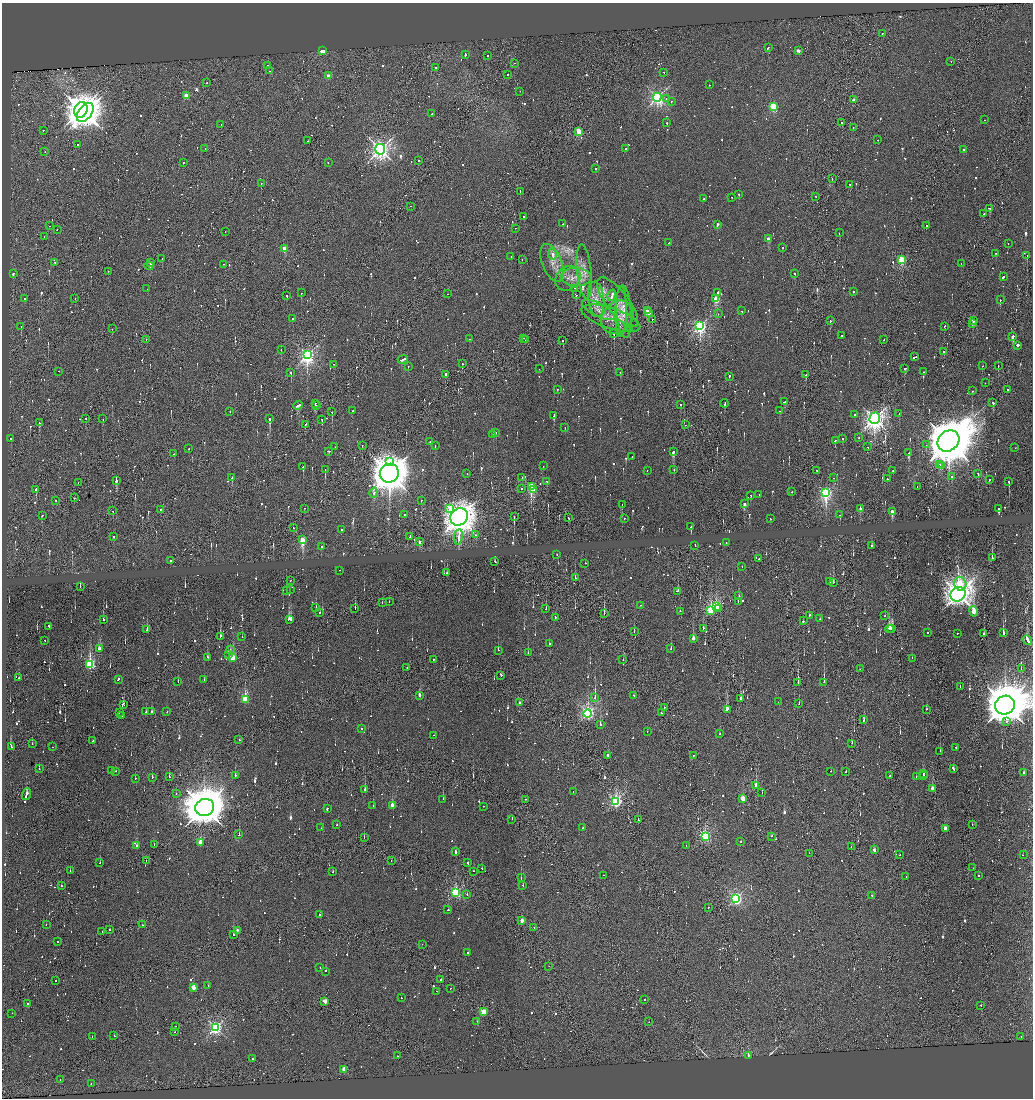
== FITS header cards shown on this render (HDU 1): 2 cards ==
NAXIS1  =                 2061
NAXIS2  =                 2192

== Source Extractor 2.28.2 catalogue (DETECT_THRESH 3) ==
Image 2061 x 2192 px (HDU 1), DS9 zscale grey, zoomed out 1/2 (1 PNG px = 2 x 2 image px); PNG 1035 x 1100 px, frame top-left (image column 1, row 2191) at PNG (2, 3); each listed source drawn as its Kron ellipse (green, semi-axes under 4 px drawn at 4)
Background 0.112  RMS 0.23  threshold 0.694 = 3 sigma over >= 5 px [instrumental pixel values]
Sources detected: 1693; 286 cannot appear on this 1/2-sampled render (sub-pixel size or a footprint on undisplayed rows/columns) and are neither listed nor drawn; of the other 1407, the 500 brightest by FLUX_AUTO listed and drawn (907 fainter detections omitted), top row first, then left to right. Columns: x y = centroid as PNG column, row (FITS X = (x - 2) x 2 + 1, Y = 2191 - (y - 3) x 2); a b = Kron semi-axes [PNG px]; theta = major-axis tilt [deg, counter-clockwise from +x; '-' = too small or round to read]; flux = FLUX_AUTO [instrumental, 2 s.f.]
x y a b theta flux
882 34 2 1 - 1700
768 47 3 2 - 1000
322 50 2 2 - 3900
798 51 2 2 - 530
465 55 2 2 - 2300
488 55 2 1 - 570
951 61 2 1 - 1300
515 63 2 1 - 400
268 65 2 1 - 1200
436 68 2 2 - 700
269 71 2 1 - 700
664 72 2 2 - 500
507 74 2 1 - 340
328 76 2 2 - 900
207 83 2 1 - 1000
709 85 2 2 - 470
520 91 2 2 - 430
187 96 2 2 - 1900
657 97 4 4 - 14000
666 99 2 2 - 460
853 100 2 2 - 440
671 101 2 2 - 420
773 106 3 3 - 4800
81 110 8 6 65 51000
85 112 11 6 52 54000
432 114 2 2 - 670
984 120 2 1 - 420
841 122 2 1 - 990
667 123 2 2 - 1600
221 125 2 2 - 440
853 128 2 1 - 1100
43 130 2 1 - 450
579 131 2 2 - 2900
878 140 2 1 - 950
307 141 2 1 - 440
78 145 2 2 - 360
205 148 2 1 - 380
626 148 2 1 - 690
380 149 5 5 - 27000
963 150 2 2 - 380
45 152 2 1 - 460
419 161 2 2 - 980
183 162 2 2 - 570
328 163 2 1 - 340
596 168 2 2 - 360
832 178 2 1 - 900
261 183 2 2 - 1000
850 184 2 2 - 800
520 191 2 1 - 360
739 194 2 1 - 370
816 196 2 2 - 670
732 197 2 2 - 410
704 199 2 2 - 380
410 206 2 1 - 340
990 208 3 2 - 1300
984 214 2 2 - 910
524 216 2 2 - 1300
563 224 2 1 - 430
717 224 2 2 - 380
49 226 2 1 - 550
926 226 2 1 - 450
515 228 2 2 - 380
57 230 2 1 - 420
225 231 2 1 - 470
839 233 2 1 - 1000
44 236 2 1 - 330
768 239 2 2 - 840
669 242 2 1 - 620
1008 244 2 2 - 480
782 247 2 2 - 790
284 248 2 2 - 1700
996 253 2 2 - 3600
552 254 6 2 -82 620
1027 255 2 1 - 1300
511 256 2 2 - 1000
162 259 2 1 - 900
522 259 2 1 - 820
901 259 3 2 - 4300
55 262 2 2 - 340
151 263 2 2 - 620
552 263 20 10 -68 590
961 263 2 2 - 400
224 264 2 2 - 490
149 266 4 2 - 2200
108 271 2 1 - 400
584 271 27 7 -83 560
13 273 2 2 - 2400
795 273 2 2 - 650
576 277 15 9 -4 620
1003 277 3 2 - 1000
568 278 14 11 40 500
574 288 2 2 - 380
147 289 2 1 - 370
853 291 2 1 - 1700
718 292 4 2 - 2100
301 293 2 2 - 590
447 294 2 2 - 380
576 295 2 2 - 380
612 295 6 2 73 2100
287 296 2 1 - 490
24 298 2 2 - 530
75 298 2 2 - 380
716 298 3 2 - 2500
596 299 18 8 -84 610
1000 300 2 2 - 1200
617 302 30 11 -52 740
598 310 18 6 -27 430
647 310 4 2 - 3800
742 311 2 2 - 410
621 312 25 5 89 450
624 312 26 7 -86 580
649 312 2 2 - 1400
718 314 2 1 - 1700
617 317 18 14 52 830
611 318 31 10 -18 880
292 319 2 2 - 750
652 319 2 1 - 550
973 320 2 2 - 580
830 321 2 1 - 2800
972 324 2 2 - 760
700 326 4 3 - 17000
944 326 2 2 - 560
21 327 2 2 - 500
629 328 2 2 - 350
112 329 2 1 - 540
614 334 2 1 - 1100
841 335 2 2 - 630
1013 336 3 2 - 710
524 338 2 1 - 330
146 339 2 1 - 440
469 339 2 2 - 330
525 340 2 1 - 430
563 340 2 2 - 720
884 340 2 1 - 680
1018 345 2 2 - 1200
281 349 2 1 - 3100
944 351 2 2 - 330
307 355 4 3 - 24000
915 357 4 2 - 1900
403 359 5 2 - 2200
334 364 2 2 - 480
462 364 2 1 - 1000
408 366 2 2 - 670
982 366 2 2 - 530
998 366 2 2 - 550
539 369 2 1 - 480
905 369 3 1 - 650
59 371 2 2 - 320
620 372 2 1 - 820
924 372 2 2 - 440
291 373 2 2 - 360
445 374 2 2 - 1300
806 375 2 1 - 550
729 376 3 2 - 890
985 383 2 1 - 710
557 389 2 2 - 380
1007 390 2 2 - 960
972 391 2 2 - 330
785 402 3 2 - 1200
315 403 2 2 - 540
725 403 4 2 - 2100
993 403 2 2 - 870
681 404 2 2 - 750
298 405 5 2 - 2500
316 405 2 1 - 600
230 411 2 1 - 670
352 411 2 1 - 480
779 411 2 2 - 1500
332 412 2 1 - 1300
899 414 2 1 - 420
554 415 4 2 - 1200
855 415 2 2 - 440
86 418 2 1 - 1400
875 418 6 5 - 31000
103 419 2 2 - 1200
270 419 3 2 - 2800
322 419 2 2 - 1600
39 423 3 1 - 1500
305 424 2 2 - 560
686 425 2 1 - 350
565 427 2 2 - 370
496 433 2 2 - 1100
493 435 2 2 - 580
11 438 2 2 - 320
858 438 2 2 - 450
843 439 2 1 - 530
835 441 2 2 - 930
948 441 12 9 43 300000
430 442 2 1 - 380
362 445 2 1 - 1000
926 445 2 1 - 580
435 446 2 2 - 730
335 447 2 1 - 400
868 447 2 1 - 470
1015 448 2 2 - 600
189 449 2 2 - 400
328 451 3 2 - 780
673 452 3 2 - 1200
909 453 3 2 - 1100
174 454 2 2 - 470
632 456 2 1 - 910
389 462 2 2 - 1400
940 464 2 1 - 620
942 465 2 2 - 380
543 466 2 1 - 510
303 467 2 2 - 1200
325 469 2 2 - 1700
647 470 2 2 - 970
674 470 2 2 - 1700
817 470 2 1 - 470
893 471 2 2 - 960
389 473 9 9 - 110000
978 473 2 2 - 900
467 474 2 2 - 1200
952 476 2 2 - 1200
232 477 3 2 - 820
522 477 2 2 - 350
834 478 2 2 - 340
887 479 2 1 - 1000
989 479 2 2 - 900
116 480 3 2 - 1300
547 481 2 1 - 560
1009 481 2 2 - 1700
78 482 2 1 - 410
531 486 3 2 - 6700
917 486 2 1 - 350
521 488 2 1 - 570
533 489 2 2 - 430
36 490 3 1 - 1100
792 492 2 1 - 570
826 492 4 3 - 17000
374 493 5 2 - 880
759 494 2 2 - 610
751 495 2 2 - 670
74 498 2 2 - 700
56 500 2 2 - 1300
421 500 2 2 - 1300
622 504 3 1 - 330
744 504 3 2 - 760
304 508 2 2 - 350
450 508 3 2 - 600
860 508 3 2 - 510
161 509 2 1 - 930
999 509 3 2 - 1400
113 511 2 1 - 480
892 512 3 2 - 1300
42 515 2 2 - 460
404 515 2 2 - 580
840 515 2 2 - 1500
459 517 9 8 - 63000
514 517 3 2 - 460
568 518 2 2 - 2300
624 518 2 2 - 480
770 519 2 2 - 400
691 527 2 1 - 1200
293 528 2 1 - 690
341 530 2 1 - 460
476 535 2 2 - 370
113 536 2 2 - 690
410 536 2 1 - 1000
458 537 8 2 82 890
303 540 4 2 - 3900
419 541 3 2 - 350
726 543 2 2 - 470
695 545 2 2 - 510
872 546 2 2 - 940
321 547 2 2 - 630
557 555 2 1 - 350
992 558 2 2 - 550
759 559 2 1 - 420
171 560 2 1 - 940
495 562 2 2 - 470
585 563 2 1 - 430
742 566 2 2 - 760
340 570 2 1 - 2900
447 573 3 2 - 650
575 578 2 2 - 1000
290 580 2 1 - 770
830 582 2 2 - 360
833 582 2 2 - 1200
960 584 7 6 - 1100
80 586 2 2 - 2000
286 590 2 2 - 970
290 590 2 1 - 330
678 591 3 2 - 430
958 594 8 7 - 52000
739 596 2 2 - 360
389 601 2 1 - 430
382 602 2 1 - 330
738 602 2 1 - 420
641 605 2 1 - 490
716 606 3 2 - 5200
316 607 2 2 - 630
355 609 2 1 - 630
546 609 2 1 - 500
718 609 2 1 - 490
680 611 2 1 - 400
710 611 4 2 - 4900
974 611 5 2 - 2300
320 613 2 1 - 360
604 614 2 1 - 1200
809 615 3 2 - 1100
885 616 2 1 - 1500
555 617 2 2 - 1700
289 619 4 3 - 1600
820 619 2 2 - 360
103 620 2 2 - 590
803 621 2 2 - 550
49 626 2 2 - 550
703 628 2 1 - 1300
892 628 3 2 - 1800
890 629 4 2 - 2900
147 630 2 2 - 740
634 631 2 2 - 1200
927 633 2 2 - 450
957 633 2 1 - 1800
1003 633 3 2 - 16000
984 634 2 2 - 580
220 636 2 2 - 2300
242 637 2 1 - 410
693 639 3 2 - 770
1027 640 5 2 - 16000
45 641 2 2 - 570
549 644 2 1 - 520
99 649 4 2 - 1400
671 649 2 2 - 800
230 650 2 2 - 370
498 650 2 2 - 450
528 653 2 2 - 380
228 654 2 2 - 820
207 657 2 2 - 900
233 658 3 2 - 3100
912 658 2 1 - 360
433 659 2 2 - 370
623 660 2 1 - 370
90 665 4 3 - 9100
407 667 2 1 - 420
860 669 2 1 - 590
1021 669 2 1 - 410
501 675 2 2 - 720
19 678 2 1 - 1100
118 679 2 2 - 1400
204 679 2 2 - 1500
178 681 2 1 - 360
824 682 2 2 - 5800
798 683 3 1 - 2800
960 686 2 2 - 370
420 695 2 2 - 530
634 695 2 2 - 820
595 697 2 2 - 6100
741 698 3 2 - 1200
245 699 3 2 - 4800
778 702 2 1 - 450
519 703 2 1 - 390
123 704 3 2 - 470
799 704 2 1 - 640
1005 705 10 9 - 210000
664 707 2 1 - 370
727 709 3 2 - 1800
927 709 2 2 - 650
146 712 2 2 - 690
151 712 2 2 - 1000
167 712 2 2 - 1300
119 713 2 1 - 330
588 713 4 3 - 10000
661 713 2 1 - 540
122 715 2 2 - 330
864 720 2 2 - 2000
1006 721 2 2 - 1600
600 724 2 2 - 830
361 729 2 2 - 410
647 732 2 1 - 380
720 734 2 2 - 610
434 735 2 1 - 920
239 740 2 1 - 420
93 741 2 2 - 430
852 743 2 1 - 410
32 744 2 2 - 390
11 747 2 1 - 560
53 747 2 1 - 370
956 747 2 2 - 490
940 751 2 2 - 320
608 755 2 2 - 410
693 755 2 2 - 430
39 769 2 1 - 1100
953 769 3 2 - 1700
111 771 2 1 - 710
115 771 2 1 - 470
831 771 2 2 - 490
846 772 2 2 - 540
1024 773 2 2 - 1500
923 774 2 2 - 340
924 775 2 1 - 1100
235 776 2 2 - 1200
889 776 2 1 - 680
916 776 2 2 - 400
152 777 2 1 - 580
169 777 2 2 - 790
135 778 2 2 - 370
756 786 3 2 - 1400
933 788 2 2 - 980
365 790 2 2 - 2200
573 791 2 2 - 430
762 792 2 2 - 470
26 794 6 2 72 3000
176 794 2 1 - 400
443 799 2 1 - 1500
526 799 2 1 - 400
743 799 3 2 - 1900
616 801 3 3 - 14000
392 805 3 2 - 1300
373 806 2 1 - 2800
484 806 2 2 - 660
205 807 9 8 - 190000
327 808 2 2 - 2800
512 819 2 1 - 330
638 820 2 1 - 980
972 824 2 1 - 620
337 825 2 2 - 470
321 828 2 2 - 420
583 828 2 2 - 340
945 828 2 2 - 800
239 835 2 2 - 1600
705 836 3 3 - 10000
772 836 2 2 - 470
364 837 2 1 - 450
741 842 2 2 - 1300
200 843 3 2 - 2500
154 845 2 1 - 380
686 845 2 1 - 610
137 846 2 2 - 1900
851 847 2 2 - 330
874 850 2 2 - 420
455 852 2 2 - 550
809 853 2 1 - 470
899 855 2 2 - 850
1023 855 2 1 - 830
391 860 2 2 - 650
146 861 2 1 - 330
100 863 2 2 - 650
468 863 2 1 - 650
973 868 2 2 - 530
482 869 2 2 - 560
70 870 2 1 - 480
474 871 2 1 - 410
333 872 2 2 - 380
603 875 2 2 - 440
906 876 2 1 - 860
979 876 2 2 - 1600
521 878 2 2 - 450
61 885 2 2 - 380
523 885 2 2 - 590
456 893 3 3 - 9000
467 894 2 1 - 520
871 895 2 2 - 940
736 898 3 3 - 14000
708 907 2 1 - 370
448 910 2 2 - 530
319 915 2 2 - 3700
522 920 2 2 - 980
46 924 2 1 - 500
142 925 2 2 - 530
534 927 2 2 - 360
109 929 2 2 - 750
237 930 2 2 - 350
102 932 2 2 - 320
233 935 2 1 - 2500
58 941 2 2 - 440
422 944 2 1 - 900
468 953 2 2 - 530
549 966 2 1 - 330
320 968 2 2 - 740
326 971 2 2 - 1300
441 980 2 1 - 2300
56 981 2 1 - 1400
208 985 2 2 - 430
193 987 2 2 - 1600
450 988 2 1 - 450
436 991 2 1 - 400
401 997 2 2 - 370
645 999 2 1 - 1100
325 1001 2 2 - 830
27 1003 2 2 - 340
981 1005 2 1 - 550
483 1012 2 2 - 3300
12 1013 2 1 - 710
477 1021 2 1 - 720
649 1022 2 1 - 550
176 1026 2 1 - 480
216 1027 3 3 - 16000
175 1032 2 1 - 380
114 1036 2 2 - 600
1021 1036 2 2 - 350
92 1037 2 1 - 390
748 1055 2 1 - 640
397 1056 2 1 - 1900
253 1058 2 2 - 490
344 1069 2 2 - 1000
60 1080 2 2 - 340
91 1083 2 2 - 660
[907 fainter detections neither listed nor drawn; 286 sub-pixel or undisplayed-footprint detections neither listed nor drawn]